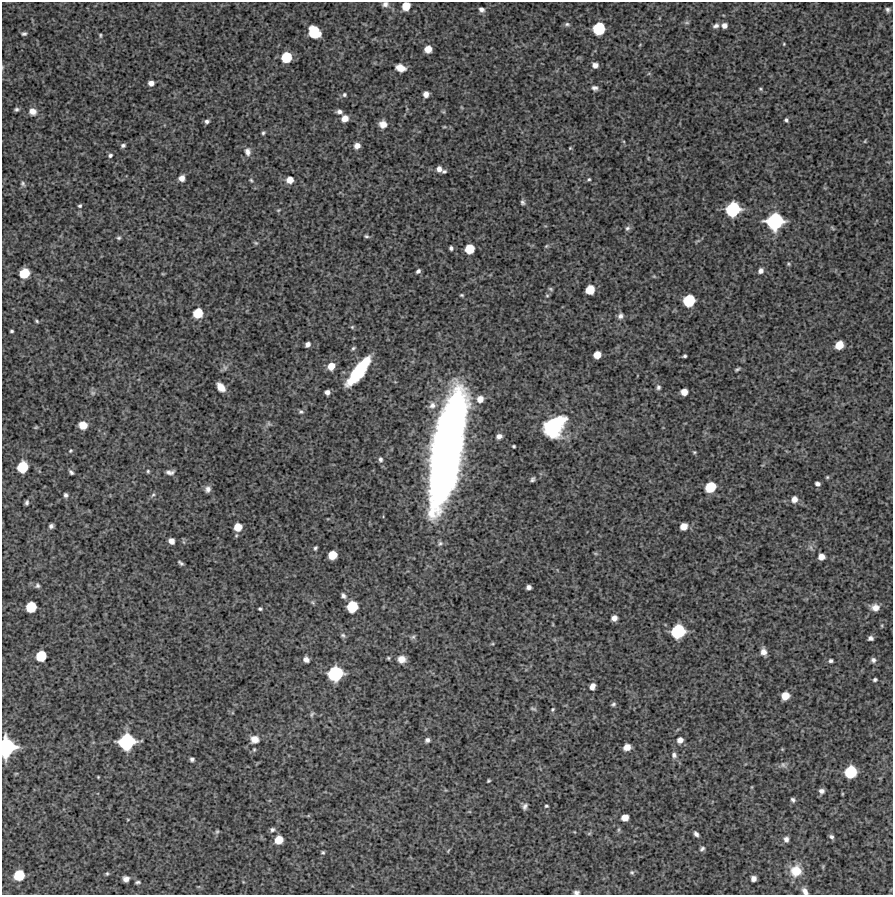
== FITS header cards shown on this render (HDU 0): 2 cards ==
NAXIS1  =                  891 /Length X axis
NAXIS2  =                  893 /Length Y axis

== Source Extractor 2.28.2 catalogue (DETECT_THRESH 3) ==
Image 891 x 893 px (HDU 0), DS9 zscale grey, 1 PNG px = 1 image px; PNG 895 x 897 px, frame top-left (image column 1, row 893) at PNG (2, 2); no overlay
Background 4950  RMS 340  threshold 1030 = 3 sigma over >= 5 px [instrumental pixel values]
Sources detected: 194; all 194 listed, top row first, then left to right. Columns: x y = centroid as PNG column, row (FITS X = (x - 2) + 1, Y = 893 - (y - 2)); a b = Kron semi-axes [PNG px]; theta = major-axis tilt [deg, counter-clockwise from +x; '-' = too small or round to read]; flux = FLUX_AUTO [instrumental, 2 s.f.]
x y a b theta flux
385 4 8 6 11 8.9e+04
406 6 7 6 - 3.4e+05
481 9 6 5 - 7.9e+04
888 10 4 4 - 5.2e+04
687 23 8 4 0 3.8e+04
567 24 7 4 0 4.6e+04
716 26 7 5 28 7.2e+04
724 26 6 6 - 1.1e+05
599 29 9 9 - 8.7e+05
314 32 12 10 -49 4.9e+05
24 34 6 4 5 4.4e+04
100 35 5 3 - 2.8e+04
784 44 4 3 - 2.1e+04
428 49 6 6 - 2.4e+05
286 57 8 8 - 6.1e+05
595 65 6 5 - 1.1e+05
3 67 5 3 - 2.2e+04
400 68 9 6 -15 2.5e+05
151 83 5 5 - 1.2e+05
595 88 8 6 -13 7.4e+04
760 89 5 4 - 2.9e+04
426 94 6 5 - 1.3e+05
344 95 6 5 - 4.5e+04
16 109 5 3 - 4.3e+04
32 111 10 9 - 1.6e+05
339 112 6 4 -5 8.0e+04
443 112 6 4 17 2.8e+04
345 118 7 7 - 2.0e+05
786 120 5 4 - 4.5e+04
207 121 5 4 - 6.0e+04
383 124 8 7 - 1.9e+05
444 127 5 3 - 2.3e+04
263 133 5 4 - 3.8e+04
865 141 5 3 - 2.0e+04
123 145 5 4 - 5.2e+04
357 146 7 6 - 1.4e+05
570 148 6 4 45 2.5e+04
248 152 11 8 -79 1.2e+05
110 155 6 5 - 4.8e+04
439 169 6 5 - 1.2e+05
444 172 5 4 - 4.0e+04
182 178 6 5 - 1.4e+05
589 179 5 4 - 3.0e+04
251 180 6 4 -53 3.1e+04
290 180 7 6 - 2.0e+05
23 184 7 5 -57 4.8e+04
522 202 6 5 - 5.1e+04
80 206 4 4 - 3.8e+04
733 209 12 10 41 1.3e+06
278 210 5 4 - 2.5e+04
775 221 14 13 - 1.7e+06
627 228 7 6 - 5.9e+04
832 228 10 3 -40 2.7e+04
366 236 7 4 -11 4.1e+04
119 238 5 5 - 4.1e+04
697 241 9 4 19 3.2e+04
256 243 6 4 -34 3.1e+04
546 246 6 5 - 2.9e+04
451 248 4 4 - 5.3e+04
469 249 7 7 - 4.7e+05
788 264 5 4 - 2.9e+04
418 271 5 4 - 6.6e+04
761 271 6 5 - 9.7e+04
24 273 8 7 - 5.2e+05
163 274 5 3 - 1.9e+04
654 276 5 5 - 2.7e+04
550 289 6 4 -27 3.2e+04
590 290 7 7 - 4.1e+05
462 295 4 3 - 2.9e+04
547 296 6 4 0 2.6e+04
689 301 9 8 - 7.8e+05
198 313 8 8 - 5.0e+05
620 316 7 6 - 8.5e+04
37 321 5 3 - 3.1e+04
352 327 6 5 - 3.2e+04
12 331 4 3 - 3.5e+04
307 344 5 4 - 9.6e+04
839 345 7 6 - 3.4e+05
353 348 6 4 44 3.6e+04
597 355 6 6 - 2.6e+05
685 356 3 3 - 3.9e+04
331 366 7 7 - 2.4e+05
225 368 7 6 - 6.4e+04
737 369 5 3 - 3.7e+04
358 371 28 8 53 1.8e+06
221 387 9 6 -51 2.5e+05
658 387 6 5 - 5.6e+04
327 392 5 4 - 1.0e+05
684 392 6 6 - 2.0e+05
93 393 7 6 - 5.5e+04
480 399 7 7 - 1.9e+05
432 405 10 9 - 1.3e+05
301 412 7 6 - 4.9e+04
269 423 7 5 -59 3.8e+04
83 425 7 6 - 2.5e+05
554 426 25 17 47 1.8e+06
36 427 5 4 - 2.4e+04
499 436 6 5 - 1.0e+05
514 446 3 3 - 2.9e+04
447 449 97 23 80 1.9e+07
71 451 5 4 - 2.7e+04
694 452 5 4 - 2.5e+04
380 459 6 5 - 6.0e+04
22 467 9 8 - 6.7e+05
148 471 5 4 - 3.0e+04
71 472 5 3 - 5.0e+04
170 472 11 6 1 9.2e+04
827 477 5 4 - 2.8e+04
532 479 5 4 - 5.0e+04
818 484 5 4 - 7.2e+04
710 487 9 8 - 6.2e+05
208 489 7 6 - 9.5e+04
66 495 5 4 - 5.6e+04
153 495 7 5 63 4.2e+04
794 499 7 7 - 1.5e+05
27 503 5 3 - 4.8e+04
51 526 4 4 - 6.5e+04
684 526 6 6 - 2.2e+05
238 527 6 6 - 2.9e+05
171 541 5 5 - 1.5e+05
440 543 8 6 38 5.6e+04
315 548 4 3 - 3.7e+04
333 555 7 6 - 3.9e+05
821 557 6 6 - 1.7e+05
181 563 7 3 -36 4.6e+04
37 585 7 5 -66 4.9e+04
529 587 5 4 - 8.6e+04
343 596 7 5 -45 6.8e+04
313 602 7 5 -55 4.1e+04
31 607 8 7 - 5.7e+05
352 607 9 8 - 6.6e+05
875 607 10 8 -7 1.8e+05
260 609 4 3 - 3.6e+04
614 618 5 5 - 1.3e+05
882 625 6 3 -90 2.7e+04
678 631 11 10 - 1.2e+06
343 635 7 5 -23 4.7e+04
413 637 7 6 - 4.5e+04
870 638 5 4 - 7.5e+04
492 644 6 3 18 2.4e+04
763 652 8 6 -82 1.4e+05
41 656 8 7 - 5.7e+05
388 658 4 4 - 3.0e+04
306 659 6 5 - 9.7e+04
402 659 8 7 - 2.0e+05
873 660 7 7 - 7.8e+04
831 661 5 4 - 5.1e+04
335 674 11 10 - 1.3e+06
875 680 5 4 - 4.6e+04
592 686 6 5 - 1.3e+05
785 696 7 6 - 3.0e+05
613 704 6 5 - 4.6e+04
533 709 8 4 -23 3.5e+04
553 709 5 4 - 3.1e+04
312 714 7 5 60 4.2e+04
254 739 9 8 - 2.0e+05
427 740 6 5 - 7.0e+04
680 740 6 6 - 1.4e+05
127 742 12 11 - 1.6e+06
7 747 15 11 85 1.8e+06
627 747 6 5 - 2.1e+05
254 749 5 4 - 2.7e+04
674 755 9 7 -76 7.8e+04
192 759 4 4 - 5.6e+04
783 765 9 7 -44 7.8e+04
850 772 9 9 - 8.3e+05
98 777 3 2 - 1.9e+04
488 781 4 3 - 3.0e+04
752 787 5 3 - 2.1e+04
821 791 6 6 - 9.2e+04
793 800 5 4 - 5.3e+04
525 806 6 5 - 6.9e+04
546 806 4 3 - 3.3e+04
625 817 6 6 - 2.0e+05
272 829 6 5 - 5.6e+04
217 831 7 4 63 3.4e+04
589 833 6 4 30 3.3e+04
696 834 6 4 -52 7.0e+04
831 837 6 5 - 5.8e+04
786 839 7 6 - 8.7e+04
279 840 7 6 - 3.4e+05
702 849 7 5 41 5.4e+04
448 851 5 3 - 2.2e+04
323 852 4 4 - 3.3e+04
823 867 6 4 -73 2.4e+04
796 871 14 13 - 4.7e+05
632 872 6 5 - 4.1e+04
107 874 6 4 69 3.5e+04
19 875 9 9 - 6.3e+05
753 878 5 5 - 1.2e+05
126 879 6 5 - 1.2e+05
138 882 6 3 3 4.2e+04
805 891 9 6 -56 1.2e+05
576 892 7 5 -6 6.5e+04
At the frame edge (FLAGS 8, measured only in part): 6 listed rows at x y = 385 4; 406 6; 3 67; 7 747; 805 891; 576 892